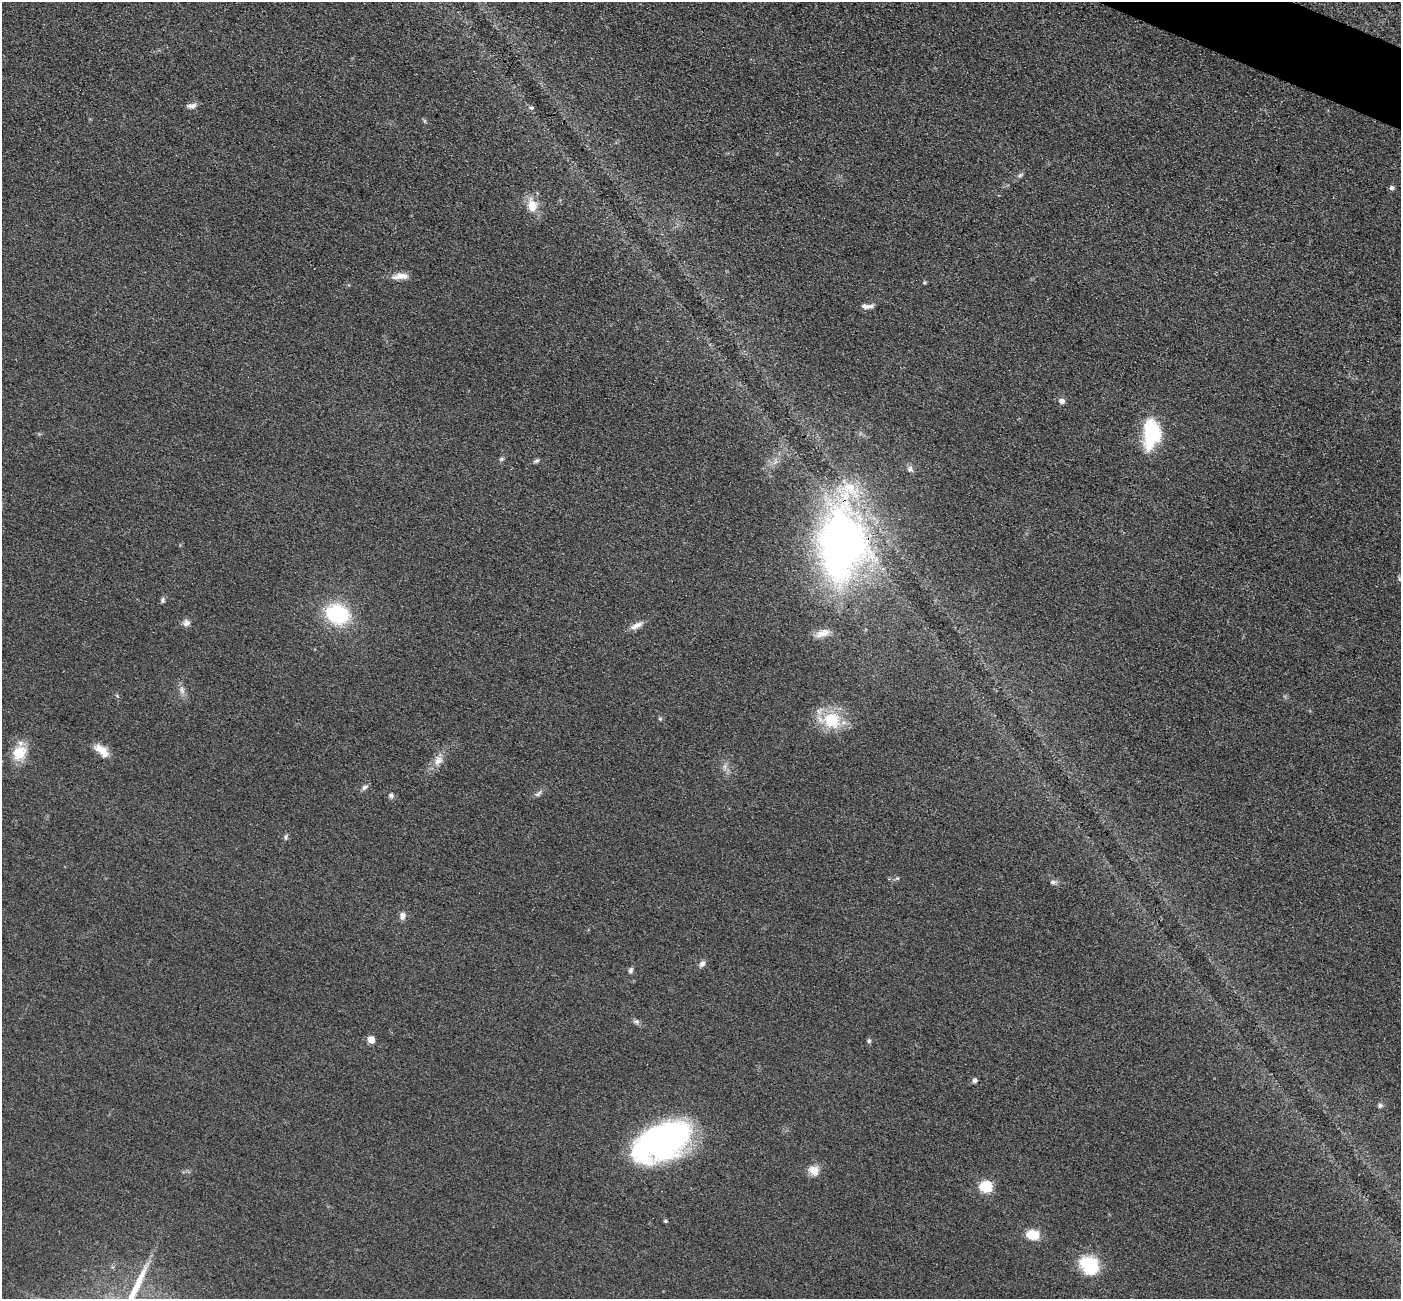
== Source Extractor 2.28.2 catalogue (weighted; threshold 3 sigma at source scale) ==
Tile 10 of 4 x 4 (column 2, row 3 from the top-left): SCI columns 1425-2823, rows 1601-2897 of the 5647 x 5660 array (HDU 1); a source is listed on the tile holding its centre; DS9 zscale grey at full resolution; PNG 1403 x 1301 px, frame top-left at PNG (2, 2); no overlay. Shown black and unused: <1% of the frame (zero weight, under 3 of 4 exposures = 3% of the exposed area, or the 3 px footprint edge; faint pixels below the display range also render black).
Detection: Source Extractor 2.28.2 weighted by HDU 2 'WHT'; one run over the whole footprint, this tile lists its part. Background 0.0486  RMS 0.0085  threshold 0.0382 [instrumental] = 3 sigma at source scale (4.5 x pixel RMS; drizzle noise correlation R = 1.50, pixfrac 1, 0.05/0.05 arcsec/px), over >= 5 px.
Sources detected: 47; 1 inside a brighter listed object's ellipse — not listed separately; the other 46 listed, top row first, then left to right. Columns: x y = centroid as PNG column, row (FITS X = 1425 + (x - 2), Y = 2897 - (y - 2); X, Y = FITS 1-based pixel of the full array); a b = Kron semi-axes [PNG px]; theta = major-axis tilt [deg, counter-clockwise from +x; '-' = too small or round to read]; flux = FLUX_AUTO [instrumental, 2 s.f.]
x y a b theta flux
192 106 14 6 10 3.5
531 108 6 5 - 1.5
1020 175 9 4 32 1.7
1392 188 6 5 - 2.4
532 206 13 9 -79 15
401 276 20 7 3 8.2
924 282 5 4 - 1.1
867 306 16 6 0 4.1
1062 401 6 6 - 4
1151 434 37 19 84 46
501 459 6 5 - 1.4
536 461 8 5 23 1.8
910 469 9 7 53 2.9
841 544 80 52 89 440
163 600 7 5 82 1.8
337 614 19 14 -22 79
186 623 10 8 47 3.7
636 626 17 7 26 5.8
823 633 20 9 20 7.9
182 690 11 7 -82 4
660 719 5 5 - 1.2
831 720 29 21 -10 32
102 751 20 9 -42 11
19 753 20 16 48 18
438 761 14 10 50 7.4
725 766 7 4 72 2.2
365 787 9 6 35 2.5
538 793 12 5 43 2.6
391 795 7 7 - 2.3
286 837 7 5 84 1.7
897 878 6 3 -17 1.1
1053 882 8 5 8 2.2
402 916 11 7 82 3.6
702 964 9 6 55 3.3
630 970 8 6 69 2.1
637 1021 8 6 -1 2.2
371 1039 8 7 - 5.5
869 1041 5 5 - 1.4
975 1081 6 5 - 2.2
1380 1105 6 6 - 1.9
662 1141 57 31 27 260
814 1170 14 12 -41 8.2
986 1187 6 6 - 83
665 1221 5 4 - 1.1
1033 1235 12 9 -11 18
1089 1265 24 19 -39 35
Overlapping masked pixels (flux is a lower limit): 1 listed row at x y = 841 544